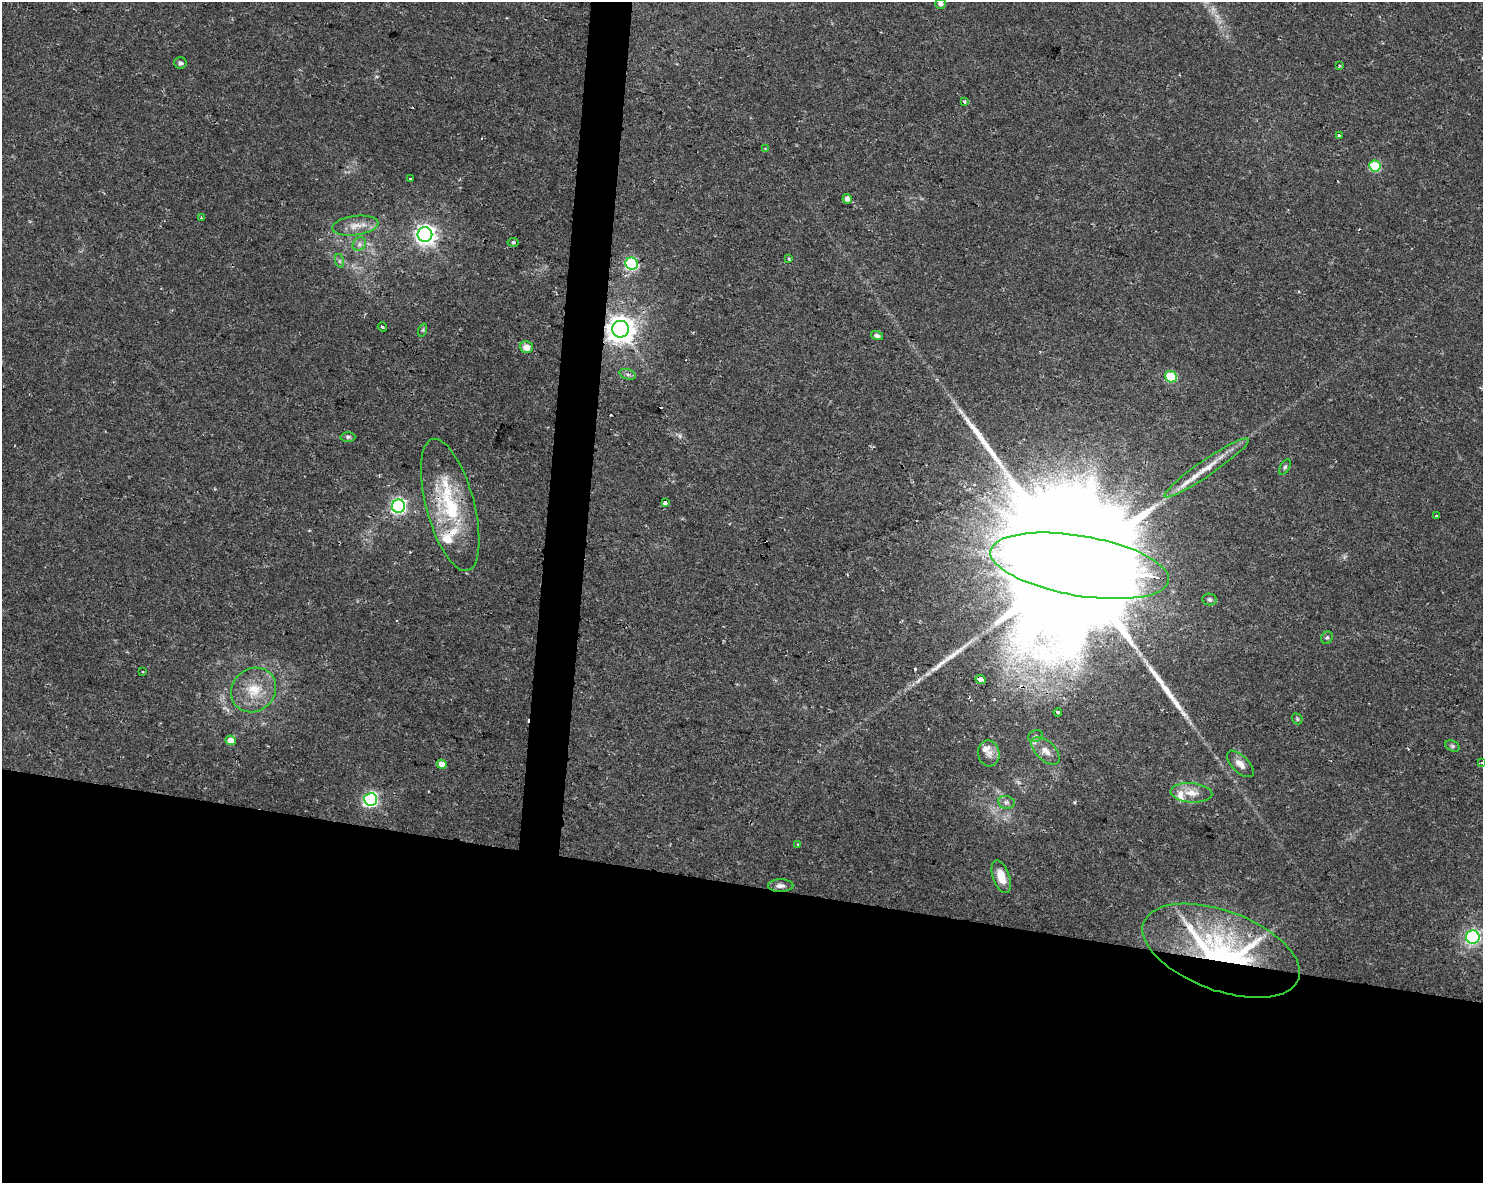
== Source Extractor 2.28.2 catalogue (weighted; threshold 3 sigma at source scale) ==
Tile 11 of 3 x 4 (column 2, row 4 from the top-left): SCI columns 1768-3248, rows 1-1181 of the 4958 x 4735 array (HDU 1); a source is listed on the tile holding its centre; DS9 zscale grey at full resolution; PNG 1485 x 1185 px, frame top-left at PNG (2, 2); each listed source drawn as its Kron ellipse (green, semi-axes under 4 px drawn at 4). Shown black and unused: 27% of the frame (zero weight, under 2 of 3 exposures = <1% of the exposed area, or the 3 px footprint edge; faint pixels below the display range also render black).
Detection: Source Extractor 2.28.2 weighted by HDU 2 'WHT'; one run over the whole footprint, this tile lists its part. Background 0.0302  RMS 0.0033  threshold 0.0149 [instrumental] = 3 sigma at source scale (4.5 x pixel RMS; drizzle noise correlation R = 1.50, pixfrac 1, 0.0396/0.0396 arcsec/px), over >= 5 px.
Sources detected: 69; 1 too faint to see at this stretch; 6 cosmic-ray / hot-pixel residue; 2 long thin detections or spike segments (spike, bleed or trail) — neither listed nor drawn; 5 inside a brighter listed object's ellipse — not listed separately; the other 55 listed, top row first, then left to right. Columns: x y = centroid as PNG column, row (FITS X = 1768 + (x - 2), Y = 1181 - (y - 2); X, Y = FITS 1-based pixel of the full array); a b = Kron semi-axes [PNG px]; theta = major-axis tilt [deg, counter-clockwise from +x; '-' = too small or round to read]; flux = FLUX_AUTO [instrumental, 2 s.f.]
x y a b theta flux
940 4 5 5 - 1.2
180 63 6 5 - 1
1340 66 3 3 - 0.82
964 102 3 3 - 1.2
1340 136 4 3 - 6.1
765 149 3 3 - 0.33
1375 166 6 5 - 25
410 179 4 3 - 1.3
847 199 5 4 - 2.3
202 218 3 3 - 0.39
355 226 23 9 7 4.4
425 235 7 7 - 210
513 242 5 4 - 0.67
359 244 7 6 - 1.2
789 258 4 3 - 0.55
340 261 7 4 -71 0.63
632 264 6 6 - 49
382 327 5 3 - 1.8
620 329 8 8 - 430
423 330 7 4 72 0.47
877 335 6 4 -16 1
526 347 6 6 - 2.9
628 374 8 5 -19 0.87
1171 377 6 5 - 16
348 437 7 5 0 0.71
1285 467 8 4 60 0.72
1207 468 51 8 34 7.5
665 503 4 3 - 1.3
450 505 68 24 -75 29
398 506 6 6 - 88
1436 516 3 3 - 0.28
1079 566 90 30 -10 39000
1210 599 7 5 -9 1.1
1327 638 6 5 - 0.58
143 672 3 2 - 0.31
981 680 5 3 - 11
254 690 24 21 43 9.9
1058 712 4 3 - 0.63
1297 719 6 4 -48 0.44
1035 736 8 5 22 0.84
231 740 5 4 - 3.8
1453 746 8 5 -26 0.7
1046 751 17 9 -44 3.4
989 753 13 10 -77 2.7
1481 763 3 2 - 0.31
442 764 5 4 - 5.4
1240 764 17 8 -44 2.8
1191 793 21 9 -4 4.4
371 799 6 6 - 76
1006 802 8 6 -10 1.1
797 844 4 2 - 0.3
1001 877 17 8 -71 5
781 886 13 6 1 1.4
1473 937 6 6 - 66
1221 951 82 40 -20 100
Overlapping masked pixels (flux is a lower limit): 5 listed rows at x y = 620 329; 450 505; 1079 566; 981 680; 1221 951